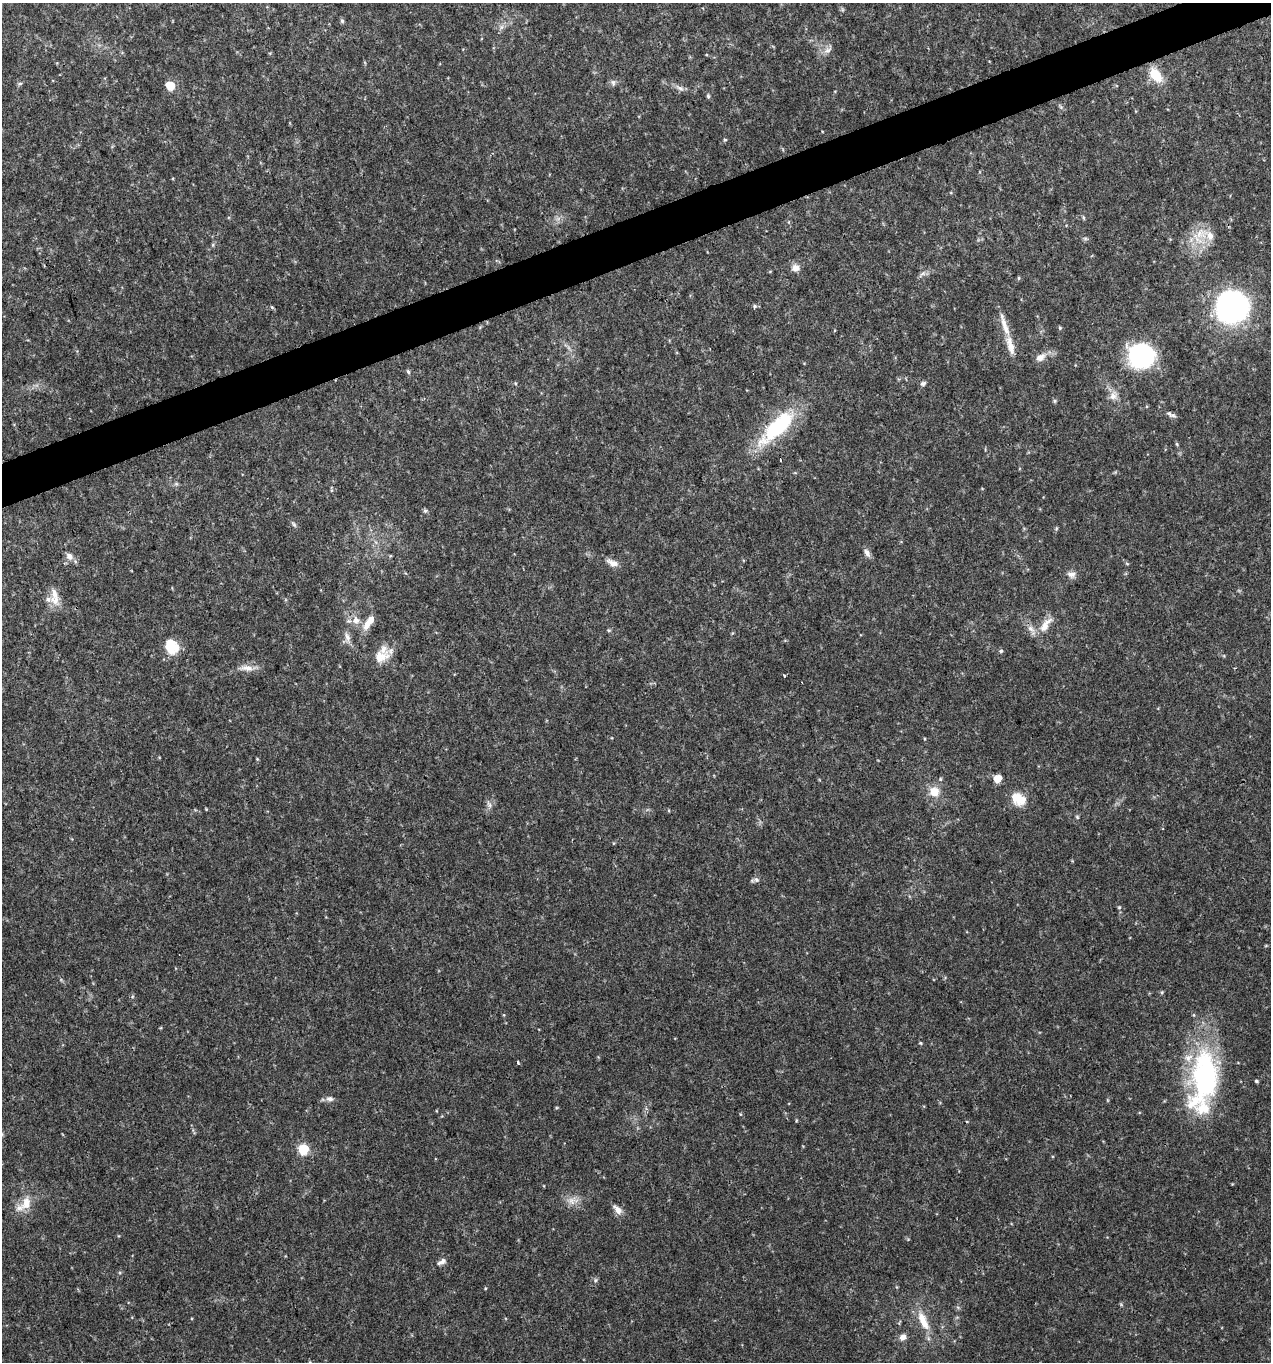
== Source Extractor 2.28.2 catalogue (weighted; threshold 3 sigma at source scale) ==
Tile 10 of 4 x 4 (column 2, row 3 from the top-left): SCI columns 1396-2664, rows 1362-2721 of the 5274 x 5444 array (HDU 1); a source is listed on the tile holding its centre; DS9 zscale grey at full resolution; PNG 1273 x 1364 px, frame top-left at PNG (2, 3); no overlay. Shown black and unused: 3% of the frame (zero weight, under 3 of 4 exposures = <1% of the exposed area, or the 3 px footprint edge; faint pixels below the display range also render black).
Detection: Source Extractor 2.28.2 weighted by HDU 2 'WHT'; one run over the whole footprint, this tile lists its part. Background 0.0305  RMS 0.0038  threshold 0.0171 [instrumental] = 3 sigma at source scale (4.5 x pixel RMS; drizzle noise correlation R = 1.50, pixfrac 1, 0.0396/0.0396 arcsec/px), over >= 5 px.
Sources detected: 75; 1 cosmic-ray / hot-pixel residue — not listed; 5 inside a brighter listed object's ellipse — not listed separately; the other 69 listed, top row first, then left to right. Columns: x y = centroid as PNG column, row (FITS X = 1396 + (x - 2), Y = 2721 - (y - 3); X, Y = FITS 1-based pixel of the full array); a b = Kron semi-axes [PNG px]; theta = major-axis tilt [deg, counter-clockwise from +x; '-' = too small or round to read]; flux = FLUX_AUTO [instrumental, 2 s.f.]
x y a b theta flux
342 21 6 5 - 0.64
827 50 11 4 11 1.2
1155 75 20 13 -55 7.8
613 82 8 6 -74 0.95
20 83 6 4 1 0.55
170 85 8 7 - 6.3
680 88 11 6 -16 1.5
708 96 6 4 -88 0.6
1061 107 6 5 - 0.65
725 140 5 5 - 0.5
1201 234 17 11 -17 5.9
795 268 10 8 0 2.3
1019 278 5 3 - 0.41
754 306 6 5 - 0.72
272 307 6 4 -45 0.43
1232 307 31 30 - 75
1004 323 18 7 -78 3.7
1060 328 5 4 - 0.45
1011 347 23 10 -75 4.9
1141 356 24 21 -8 46
1040 357 15 9 28 2.7
408 372 7 4 -63 0.61
923 383 8 6 16 0.93
1113 396 10 9 - 2.5
1054 401 5 5 - 0.56
1169 414 10 7 -52 1.1
777 427 52 18 44 30
1177 444 6 3 -71 0.45
425 511 6 5 - 0.65
294 524 9 4 -47 0.76
867 553 12 6 -60 1.7
69 556 10 8 -46 2
613 563 15 8 -22 2.5
1071 574 12 8 -8 1.8
54 594 20 9 -69 4.4
356 620 10 9 - 3
369 622 21 8 56 4.7
1045 625 26 9 53 4.5
1031 629 11 7 -37 2.1
609 630 5 4 - 0.48
347 637 14 7 -76 2.1
171 646 19 15 -62 8.4
1001 651 5 4 - 0.55
381 657 22 15 22 6.7
247 668 19 7 -4 3.1
784 675 3 3 - 1.3
997 778 5 5 - 7
934 791 12 12 - 4.9
1018 799 20 15 -34 5.9
489 805 9 5 -57 1
206 809 4 3 - 0.32
1077 817 6 3 -46 0.44
756 880 8 6 -43 1
1119 907 5 4 - 0.44
1162 992 5 3 - 0.43
920 1043 4 4 - 0.39
518 1063 4 3 - 2.3
1205 1076 66 33 90 61
1256 1081 5 4 - 0.53
330 1099 10 6 -2 1.4
303 1149 6 6 - 26
572 1201 12 8 -58 2.6
26 1203 20 13 70 5.9
618 1210 12 7 -48 2.5
441 1262 14 6 29 1.6
595 1280 6 4 89 0.58
485 1288 5 3 - 0.33
923 1321 29 10 -65 7.1
903 1337 7 6 - 2.1
Overlapping masked pixels (flux is a lower limit): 1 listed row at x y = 1232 307